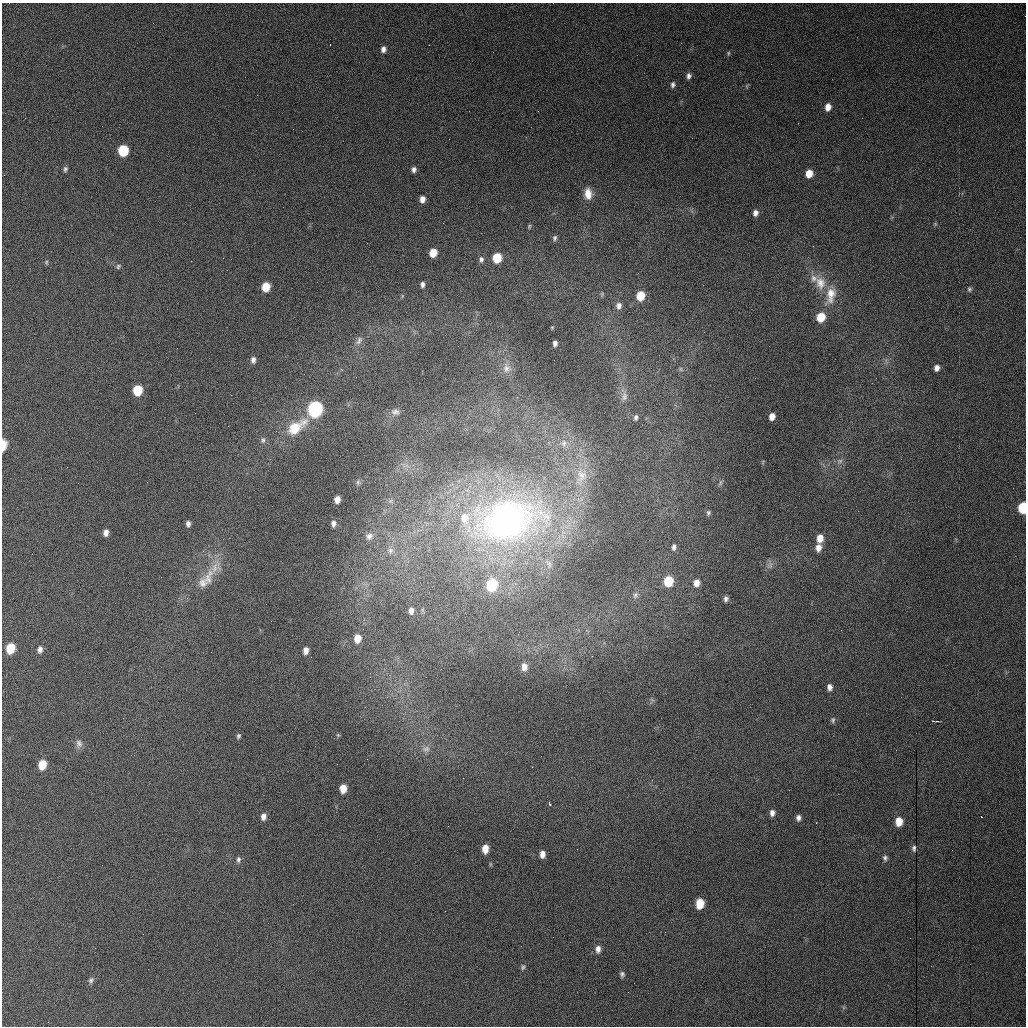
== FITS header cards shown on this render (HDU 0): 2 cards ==
NAXIS1  =                 1024 /fastest changing axis
NAXIS2  =                 1024 /next to fastest changing axis

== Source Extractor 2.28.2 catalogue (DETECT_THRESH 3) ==
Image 1024 x 1024 px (HDU 0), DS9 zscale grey, 1 PNG px = 1 image px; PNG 1028 x 1028 px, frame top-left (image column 1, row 1024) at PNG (2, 3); no overlay
Background 3070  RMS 62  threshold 187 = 3 sigma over >= 5 px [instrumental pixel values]
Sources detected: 102; all 102 listed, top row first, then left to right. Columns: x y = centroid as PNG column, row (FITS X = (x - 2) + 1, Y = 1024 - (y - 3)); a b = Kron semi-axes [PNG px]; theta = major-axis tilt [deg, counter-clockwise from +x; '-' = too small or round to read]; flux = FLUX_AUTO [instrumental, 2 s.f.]
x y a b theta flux
383 49 7 6 - 1.8e+04
728 53 6 3 82 5.1e+03
689 76 7 5 87 1.4e+04
673 84 6 5 - 1.1e+04
828 107 7 6 - 3.5e+04
123 151 8 6 86 2.3e+05
65 169 6 5 - 9.5e+03
414 169 6 5 - 1.5e+04
809 174 7 6 - 6.2e+04
588 194 13 9 -87 4.8e+04
422 199 6 5 - 2.8e+04
755 213 7 6 - 2.1e+04
529 226 6 4 71 5.4e+03
555 238 7 5 76 9.2e+03
433 253 7 6 - 7.6e+04
497 258 7 6 - 1.5e+05
481 259 8 6 -86 1.3e+04
46 262 6 4 -76 5.9e+03
118 266 7 6 - 8.2e+03
814 278 11 10 - 2.8e+04
820 283 20 15 -74 7.8e+04
422 284 6 4 85 1.3e+04
266 287 7 6 - 1.1e+05
969 289 7 6 - 8.7e+03
831 295 26 13 78 8.3e+04
640 296 7 6 - 1.1e+05
619 306 8 7 - 2.0e+04
821 317 7 6 - 1.1e+05
359 341 12 7 63 1.8e+04
555 343 5 4 - 1.4e+04
253 360 8 6 84 1.8e+04
506 368 15 12 -73 4.1e+04
937 368 6 5 - 2.1e+04
681 369 7 4 -89 6.8e+03
138 390 7 6 - 1.7e+05
624 396 15 8 -89 2.9e+04
315 409 8 7 - 1.1e+06
395 412 13 10 -7 2.6e+04
772 416 6 5 - 3.4e+04
636 417 7 5 79 1.0e+04
296 427 29 13 34 1.4e+05
263 440 8 6 79 1.1e+04
563 443 12 9 -82 3.5e+04
3 445 9 4 85 7.0e+04
840 461 8 6 21 1.2e+04
581 477 33 18 76 1.9e+05
358 482 8 6 -90 1.1e+04
720 483 9 5 76 9.4e+03
337 499 6 5 - 3.3e+04
1023 508 8 5 86 2.2e+05
708 513 7 6 - 9.1e+03
464 518 16 13 -86 7.8e+04
509 520 102 62 11 2.1e+06
333 523 6 5 - 1.7e+04
188 524 6 5 - 1.4e+04
106 532 6 5 - 2.3e+04
369 536 10 9 - 2.2e+04
820 538 8 6 82 4.6e+04
674 547 7 4 81 1.3e+04
818 548 8 6 74 3.1e+04
390 550 8 7 - 1.8e+04
548 564 16 9 -63 3.7e+04
770 565 10 8 73 1.9e+04
215 568 27 12 53 7.9e+04
208 579 24 11 79 6.7e+04
668 581 7 6 - 1.7e+05
203 583 14 13 - 4.3e+04
696 583 7 6 - 3.2e+04
492 585 8 7 - 3.0e+05
635 595 9 6 69 1.4e+04
726 599 7 5 86 1.3e+04
411 611 10 7 87 2.5e+04
357 638 7 6 - 5.5e+04
10 648 8 6 76 1.3e+05
40 649 8 6 88 1.7e+04
306 650 6 5 - 2.4e+04
524 667 9 7 -88 3.2e+04
829 687 7 6 - 1.8e+04
833 720 7 6 - 8.9e+03
937 721 6 2 -5 5.2e+03
338 735 5 4 - 4.7e+03
238 736 6 4 71 8.1e+03
79 743 12 9 -80 2.0e+04
426 749 12 8 6 2.1e+04
42 764 8 6 78 8.8e+04
343 788 7 5 84 5.3e+04
550 804 3 3 - 8.5e+03
772 813 7 6 - 2.0e+04
263 817 8 6 81 2.1e+04
798 818 7 6 - 1.6e+04
899 821 8 6 88 6.1e+04
914 848 7 5 88 9.6e+03
485 849 8 5 90 4.8e+04
542 854 7 5 87 2.7e+04
885 858 7 6 - 1.0e+04
238 859 8 6 84 1.2e+04
490 864 6 4 -72 4.2e+03
700 903 8 6 83 1.0e+05
598 949 9 7 86 2.3e+04
523 967 7 6 - 8.8e+03
622 974 7 5 -87 1.0e+04
91 980 9 6 55 1.2e+04
At the frame edge (FLAGS 8, measured only in part): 2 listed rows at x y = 3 445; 1023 508